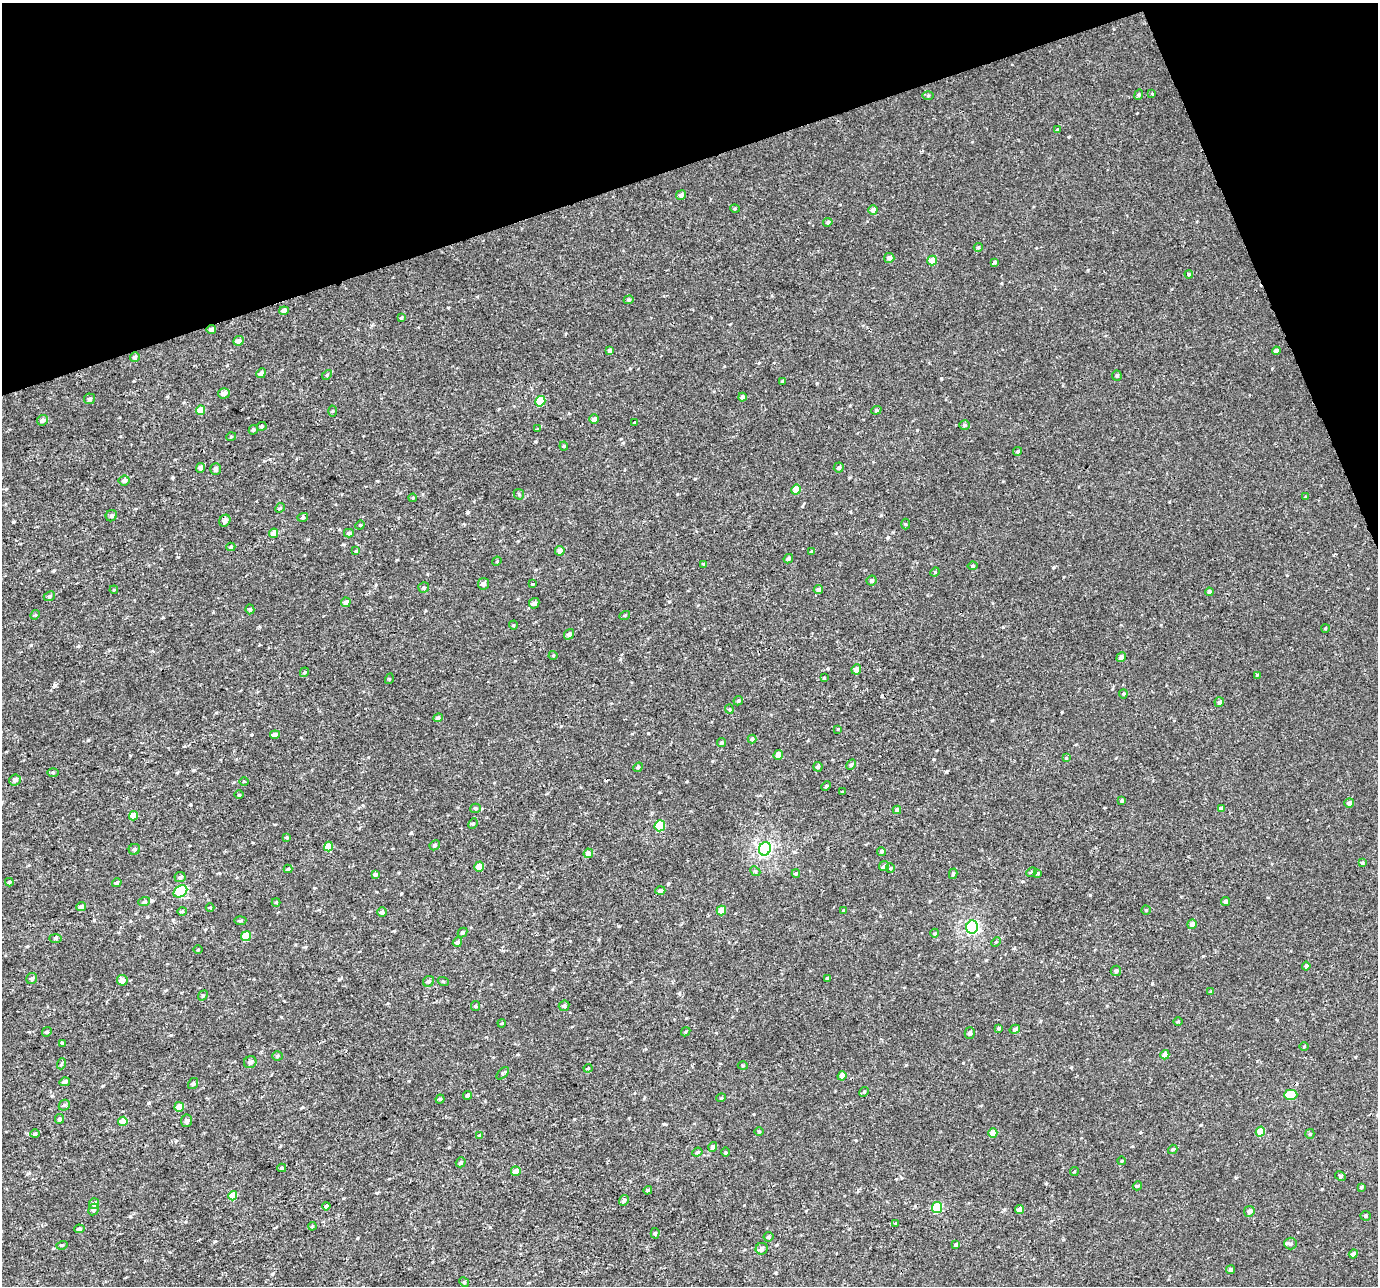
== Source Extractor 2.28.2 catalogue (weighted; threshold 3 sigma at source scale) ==
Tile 3 of 4 x 4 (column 3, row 1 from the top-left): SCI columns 2753-4128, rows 3933-5216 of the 5568 x 5368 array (HDU 1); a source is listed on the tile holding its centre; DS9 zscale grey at full resolution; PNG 1380 x 1288 px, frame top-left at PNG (2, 3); each listed source drawn as its Kron ellipse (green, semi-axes under 4 px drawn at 4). Shown black and unused: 17% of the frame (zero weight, under 2 of 3 exposures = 3% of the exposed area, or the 3 px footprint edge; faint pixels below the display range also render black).
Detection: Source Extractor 2.28.2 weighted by HDU 2 'WHT'; one run over the whole footprint, this tile lists its part. Background 5.10e-04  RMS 0.0032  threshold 0.0145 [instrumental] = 3 sigma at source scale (4.5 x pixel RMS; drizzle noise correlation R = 1.50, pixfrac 1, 0.0396/0.0396 arcsec/px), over >= 5 px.
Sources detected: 243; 1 cosmic-ray / hot-pixel residue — neither listed nor drawn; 1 inside a brighter listed object's ellipse — not listed separately; the other 241 listed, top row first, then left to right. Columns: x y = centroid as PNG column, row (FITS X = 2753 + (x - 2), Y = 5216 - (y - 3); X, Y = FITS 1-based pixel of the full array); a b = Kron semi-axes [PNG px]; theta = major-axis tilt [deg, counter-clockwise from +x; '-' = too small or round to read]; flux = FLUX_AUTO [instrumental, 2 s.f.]
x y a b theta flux
1152 94 3 3 - 0.79
1139 95 5 4 - 0.5
928 96 6 4 1 0.35
1057 129 4 3 - 0.3
681 195 5 4 - 1
735 209 5 3 - 0.31
873 210 4 4 - 1.5
828 222 5 4 - 0.59
978 247 4 4 - 0.43
889 258 5 5 - 1.2
932 260 5 4 - 4.5
995 262 4 3 - 0.77
1189 274 4 3 - 0.33
629 300 5 4 - 0.39
284 311 5 4 - 1.4
401 318 4 4 - 0.37
211 330 5 4 - 1
238 341 5 4 - 1.2
610 350 4 4 - 0.78
1276 351 4 4 - 1.4
135 357 5 5 - 1
261 373 5 4 - 1
327 375 6 3 46 0.34
1117 376 5 5 - 0.66
782 381 4 3 - 0.29
224 393 6 5 - 1.4
742 397 4 4 - 0.85
89 399 5 5 - 0.73
540 401 5 5 - 7.5
201 410 5 4 - 3.4
876 410 5 4 - 0.42
332 411 5 3 - 0.33
594 419 5 4 - 1.1
42 420 6 5 - 0.91
634 422 3 3 - 0.81
964 425 5 4 - 0.63
261 426 5 4 - 0.44
537 429 4 3 - 0.34
253 430 5 4 - 0.57
231 437 5 3 - 0.28
564 446 4 4 - 0.32
1018 451 4 3 - 0.47
201 468 5 4 - 1.2
839 468 5 5 - 0.64
215 469 6 5 - 1.1
124 480 5 5 - 0.96
796 490 5 4 - 3.2
519 494 6 5 - 0.45
1306 497 4 3 - 0.31
413 498 4 3 - 0.25
280 508 5 4 - 0.39
111 516 6 5 - 0.61
303 517 5 4 - 0.38
225 521 6 5 - 1.2
906 524 5 3 - 0.28
360 525 5 4 - 0.35
274 533 5 4 - 2.8
349 533 5 4 - 0.57
231 547 4 4 - 0.46
356 551 4 4 - 0.29
560 551 5 4 - 1.4
811 552 4 3 - 0.27
788 559 5 4 - 0.63
497 561 5 3 - 0.3
704 564 4 3 - 0.42
973 566 5 4 - 0.52
935 572 5 4 - 0.3
872 581 5 5 - 0.61
483 584 6 5 - 1.1
533 584 3 3 - 0.38
424 588 5 5 - 0.53
114 590 4 3 - 0.24
818 590 5 4 - 1.1
1209 592 4 4 - 0.8
49 596 6 4 23 0.5
346 602 5 4 - 1.2
534 603 5 5 - 0.9
250 609 5 4 - 0.55
35 615 5 4 - 0.34
625 615 5 3 - 0.28
513 625 4 4 - 0.31
1325 628 4 3 - 0.22
569 634 5 4 - 0.94
553 655 4 4 - 0.29
1121 657 5 4 - 1.2
856 669 5 4 - 1.8
304 672 5 3 - 0.33
1257 675 4 2 - 0.63
824 678 4 3 - 0.26
389 679 5 3 - 0.28
1123 694 4 4 - 0.33
738 701 5 4 - 0.48
1219 702 5 4 - 0.82
729 709 4 4 - 0.34
438 718 5 4 - 0.68
838 729 3 3 - 0.22
275 735 5 4 - 1.6
752 739 4 4 - 0.58
722 743 4 3 - 0.62
778 755 5 4 - 1.8
1066 758 3 3 - 0.21
851 764 5 4 - 0.49
638 767 5 4 - 0.4
818 767 5 4 - 0.6
53 772 6 4 0 0.36
15 780 6 5 - 1
244 781 4 3 - 0.25
826 786 5 3 - 0.37
842 792 3 2 - 0.27
239 795 5 3 - 0.28
1122 801 4 3 - 0.43
1349 803 5 4 - 0.92
475 808 5 4 - 0.4
1221 809 4 4 - 0.99
897 810 4 4 - 1.3
133 816 5 4 - 3.1
473 824 5 4 - 0.45
660 826 6 5 - 12
287 837 4 3 - 0.28
435 845 5 4 - 0.56
328 847 5 4 - 4.8
134 849 6 5 - 0.74
765 849 7 6 - 59
881 851 4 4 - 0.59
588 853 5 4 - 1.7
1362 863 4 3 - 0.37
884 866 5 5 - 0.87
479 867 5 4 - 2.8
890 868 4 4 - 0.35
288 869 4 4 - 0.34
755 871 5 4 - 0.43
1031 872 5 3 - 0.43
1038 873 4 3 - 0.35
796 874 4 4 - 0.37
953 874 5 4 - 0.51
375 875 4 4 - 0.54
180 877 5 5 - 0.66
9 882 4 3 - 0.42
117 883 5 4 - 0.64
180 891 7 5 33 14
660 891 5 4 - 1
1226 901 4 4 - 0.88
144 902 6 4 19 0.43
276 902 4 4 - 0.3
81 906 5 4 - 1.1
210 907 4 3 - 0.24
721 910 5 4 - 2.9
843 910 3 3 - 0.24
1146 910 4 4 - 0.46
182 911 4 4 - 0.39
382 912 5 4 - 0.93
240 921 6 4 6 0.46
1192 924 5 4 - 1.3
972 927 6 6 - 51
462 932 5 4 - 0.51
935 933 4 3 - 0.23
246 936 5 4 - 5.4
56 938 6 3 0 0.4
457 942 5 4 - 0.89
996 942 5 4 - 0.31
198 950 4 3 - 0.21
1306 966 4 4 - 0.81
1116 971 5 5 - 0.54
32 978 6 5 - 0.65
827 978 4 3 - 0.38
122 980 5 5 - 1.6
429 981 6 5 - 0.61
443 981 5 3 - 0.31
1211 991 4 3 - 0.35
203 995 5 4 - 0.37
476 1006 5 4 - 0.31
564 1006 5 5 - 0.63
1178 1021 4 3 - 0.27
502 1023 4 3 - 0.29
999 1028 4 3 - 0.48
1015 1029 5 4 - 0.78
47 1032 5 4 - 0.38
686 1032 5 3 - 0.3
970 1033 6 5 - 0.71
62 1043 3 3 - 3.3
1304 1047 5 3 - 0.28
1165 1055 5 4 - 1.9
278 1056 5 4 - 0.39
250 1062 6 6 - 1
61 1064 5 3 - 0.31
743 1065 5 3 - 0.33
588 1068 4 4 - 0.34
503 1073 8 4 48 0.68
842 1076 5 4 - 1.8
65 1082 5 4 - 0.78
193 1084 6 5 - 0.57
864 1092 5 4 - 0.41
467 1095 4 4 - 0.76
1291 1095 6 5 - 6.9
721 1098 5 3 - 0.25
440 1099 4 4 - 0.34
64 1105 6 5 - 0.48
179 1107 5 4 - 2.7
60 1119 5 4 - 0.59
123 1121 5 4 - 3.3
187 1121 6 5 - 1
759 1131 5 3 - 0.3
1260 1131 5 4 - 5.6
993 1133 5 4 - 3.5
35 1134 5 4 - 0.38
1310 1134 5 4 - 0.37
479 1135 4 4 - 0.34
713 1147 5 4 - 0.87
1173 1149 5 4 - 0.52
697 1152 5 4 - 0.42
726 1152 5 3 - 0.31
1121 1161 4 3 - 0.22
461 1162 5 4 - 0.57
282 1168 4 4 - 0.42
516 1171 5 5 - 2.1
1074 1171 4 3 - 0.28
1340 1176 5 4 - 0.47
1137 1186 5 4 - 0.36
1361 1187 3 3 - 0.46
648 1190 4 4 - 0.49
233 1196 5 4 - 5.2
624 1200 6 4 58 0.63
94 1204 5 5 - 1.6
326 1206 4 3 - 0.38
937 1207 5 5 - 13
93 1209 6 5 - 0.79
1020 1210 4 4 - 1.8
1249 1211 6 5 - 1
1366 1216 5 5 - 0.6
896 1223 4 2 - 0.21
312 1226 4 3 - 0.36
79 1229 5 4 - 0.69
655 1233 5 4 - 0.45
768 1237 5 5 - 0.6
1290 1244 6 6 - 0.58
62 1245 6 3 17 0.34
956 1245 4 4 - 0.63
762 1249 6 5 - 1.2
1353 1254 4 4 - 1.2
1230 1270 4 4 - 0.71
464 1282 5 4 - 0.34
Overlapping masked pixels (flux is a lower limit): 1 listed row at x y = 1291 1095
Unlisted compact peaks at least as high as the median listed source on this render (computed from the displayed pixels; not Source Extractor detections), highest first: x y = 55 685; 1090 895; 411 833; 88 740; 215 1241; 13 522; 178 557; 992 720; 468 512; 963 1063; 941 378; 1054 567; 677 494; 377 1193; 194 770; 664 1124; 1062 712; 449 1147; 31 645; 888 537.